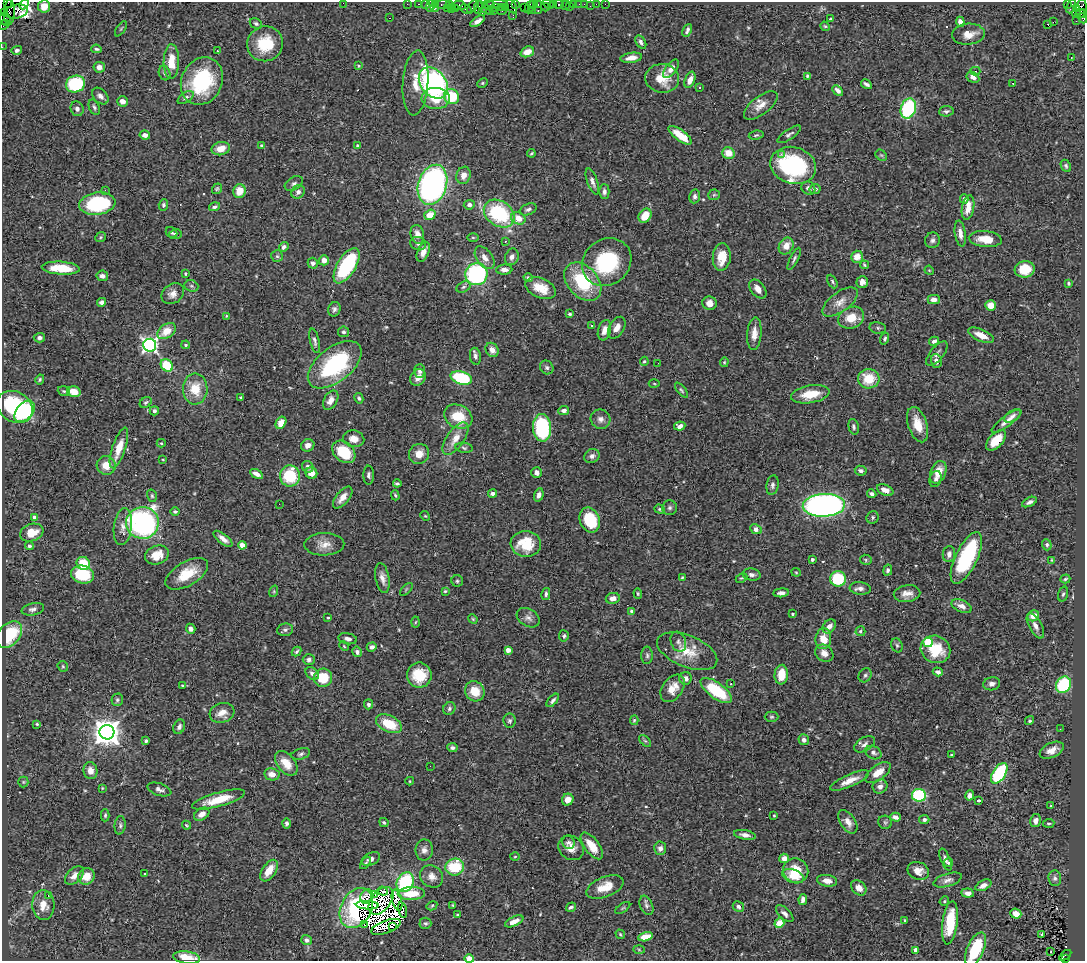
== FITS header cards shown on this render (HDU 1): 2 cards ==
NAXIS1  =                 1083
NAXIS2  =                  959

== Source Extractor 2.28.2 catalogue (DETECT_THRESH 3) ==
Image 1083 x 959 px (HDU 1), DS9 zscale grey, 1 PNG px = 1 image px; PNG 1087 x 963 px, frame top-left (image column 1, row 959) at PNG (2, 2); each listed source drawn as its Kron ellipse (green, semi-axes under 4 px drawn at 4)
Background 0.858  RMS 0.047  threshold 0.14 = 3 sigma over >= 5 px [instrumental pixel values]
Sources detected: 527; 4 with non-positive FLUX_AUTO (blend fragments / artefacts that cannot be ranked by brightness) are neither listed nor drawn; of the other 523, the 500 brightest by FLUX_AUTO listed and drawn (23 fainter detections omitted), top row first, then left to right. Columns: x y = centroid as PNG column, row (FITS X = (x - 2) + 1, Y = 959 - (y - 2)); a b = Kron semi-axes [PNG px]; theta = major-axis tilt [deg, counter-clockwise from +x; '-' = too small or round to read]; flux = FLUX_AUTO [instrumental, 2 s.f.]
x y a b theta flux
8 2 2 2 - 4.4
343 3 2 2 - 21
24 4 5 4 - 1000
407 4 2 2 - 14
419 4 3 2 - 62
425 4 3 3 - 32
436 4 4 2 - 52
450 4 4 3 - 53
497 4 10 3 1 190
516 4 3 3 - 92
533 4 4 3 - 40
538 4 3 2 - 68
548 4 6 4 -23 110
554 4 2 2 - 48
559 4 5 3 - 150
574 4 4 3 - 130
579 4 2 2 - 9.7
584 4 2 2 - 17
596 4 3 2 - 17
605 4 2 2 - 9.4
1067 4 3 2 - 290
443 5 7 3 -1 130
459 5 6 4 -13 75
489 5 6 5 - 240
566 5 5 3 - 24
44 6 6 6 - 35
430 6 6 3 71 220
473 6 8 3 52 77
512 6 8 4 -64 300
569 6 3 2 - 13
590 6 2 2 - 7.5
1071 6 8 3 66 69
435 7 4 3 - 43
478 7 7 3 89 200
501 7 3 3 - 140
505 7 4 3 - 81
524 7 2 2 - 45
529 7 6 4 68 96
545 7 4 3 - 63
484 8 9 4 -39 260
495 8 3 2 - 53
1077 8 3 3 - 260
1081 8 9 5 84 290
447 9 4 3 - 49
451 9 2 2 - 15
455 9 3 3 - 110
466 9 6 3 -29 100
501 10 5 3 - 230
493 11 2 2 - 33
532 11 3 2 - 89
538 11 3 2 - 120
9 12 13 5 87 440
17 12 11 7 14 540
482 12 3 2 - 54
5 13 3 2 - 39
1076 13 4 2 - 49
1080 14 5 3 - 170
1084 14 4 2 - 96
513 15 3 2 - 14
389 18 3 2 - 3.9
1083 18 5 3 - 140
5 19 6 6 - 180
831 19 3 3 - 5
477 21 8 4 35 15
1076 21 2 2 - 25
960 22 5 4 - 15
1053 22 2 2 - 680
256 24 6 5 - 6.3
1048 24 3 3 - 17
4 25 6 2 43 24
825 26 5 4 - 4
121 29 8 3 56 3.8
687 30 7 3 64 8.6
968 34 16 10 5 39
641 42 7 4 -57 9.3
265 44 18 17 - 120
2 47 2 2 - 13
96 49 5 3 - 5.7
17 50 5 4 - 8
217 51 3 3 - 2.9
527 52 7 5 21 29
631 58 11 5 8 21
1071 58 3 2 - 3.6
171 61 17 8 89 61
359 66 3 3 - 3
99 67 5 5 - 17
671 69 11 5 52 18
975 71 5 3 - 5.7
165 73 7 5 -72 8.1
807 76 4 3 - 4.7
973 77 7 5 -28 16
662 78 17 14 -6 67
690 80 8 5 68 21
202 81 24 20 64 250
416 83 32 12 86 63
433 83 17 12 -51 640
482 83 5 4 - 4.2
1013 83 2 2 - 3.5
75 84 10 8 21 210
866 84 6 3 -32 8.7
699 88 3 3 - 12
838 90 6 4 -44 13
100 96 9 6 -46 14
452 96 8 7 - 130
186 98 9 5 34 9.8
436 98 14 10 -2 61
122 101 5 5 - 19
761 105 20 9 37 34
94 107 8 5 -67 7.1
908 108 10 7 70 280
77 109 7 6 - 11
946 111 7 5 5 7.2
789 134 14 5 33 9.3
145 135 5 4 - 14
680 135 14 5 -36 66
756 135 7 4 9 5.7
262 146 3 3 - 13
358 146 3 3 - 7.5
221 149 9 6 14 43
531 153 4 2 - 3.8
728 153 6 5 - 45
781 154 3 3 - 5.6
881 155 6 5 - 5.5
793 165 23 18 -16 370
1066 166 6 4 -64 5.9
464 175 9 7 71 26
592 182 14 5 -71 14
294 183 10 6 31 9.3
432 185 20 14 72 980
808 188 7 6 - 12
217 189 5 4 - 4.4
815 189 5 5 - 11
105 190 2 2 - 25
239 191 7 6 - 50
604 191 7 5 -89 10
298 192 7 6 - 11
714 195 6 5 - 4.8
695 196 7 5 80 9.9
964 199 4 4 - 12
97 204 18 11 7 240
163 205 5 4 - 6.6
469 205 5 4 - 11
215 207 5 4 - 7.5
968 208 12 6 80 40
528 209 9 5 22 8.2
499 214 17 12 -34 260
430 215 6 5 - 46
645 216 7 6 - 57
518 218 7 6 - 40
172 232 6 5 - 5.3
175 234 6 5 - 6.3
417 234 9 6 -77 21
960 234 13 5 -81 19
101 237 6 4 38 4.4
473 237 6 4 -1 3.8
985 239 16 8 -6 49
932 240 8 7 - 10
505 241 3 2 - 8.2
418 244 8 6 -15 11
786 246 9 7 58 33
284 247 5 4 - 10
423 252 10 5 68 24
277 256 6 6 - 5.9
512 257 8 6 67 14
722 257 14 9 84 64
857 257 6 6 - 30
485 258 13 7 -52 25
794 259 12 4 64 8.2
324 260 5 5 - 23
607 262 26 22 39 250
313 263 5 5 - 10
864 265 4 3 - 3.9
347 266 20 9 59 290
61 268 19 6 -4 82
1025 269 10 8 8 76
504 270 8 5 4 17
929 270 5 3 - 3
185 274 3 3 - 3.7
476 274 11 11 - 410
102 276 6 5 - 13
528 278 5 4 - 9.5
832 281 7 4 -63 5.7
583 282 22 15 -48 190
862 282 6 6 - 18
1069 283 4 4 - 4.7
191 286 7 5 -20 6.6
464 287 7 5 27 7.6
541 288 16 9 -24 53
758 289 11 6 -52 25
173 294 12 9 36 23
934 300 6 4 0 22
101 302 4 4 - 8.5
840 302 21 9 36 31
709 303 7 7 - 24
991 305 5 5 - 36
334 309 7 6 - 9.7
570 314 4 3 - 4.9
227 316 4 3 - 3.1
851 318 13 10 22 53
592 325 3 3 - 5
617 328 12 7 59 23
878 328 8 5 -10 6.5
604 330 10 6 73 23
167 331 10 6 35 47
344 332 5 5 - 8.3
754 334 16 7 85 29
981 335 14 6 -25 38
39 338 5 5 - 12
885 339 6 4 71 6.3
315 341 12 4 -77 10
934 341 5 4 - 8.8
150 345 6 6 - 980
186 345 4 4 - 5.3
492 350 7 6 - 20
937 354 15 6 50 13
475 356 8 5 -81 11
644 361 5 4 - 3.7
936 361 7 5 -71 16
724 362 5 4 - 4.4
658 363 2 2 - 5.2
167 365 7 5 -43 110
335 365 31 17 38 320
547 367 7 6 - 8
420 371 7 5 88 10
418 377 9 7 52 23
461 378 11 6 -16 240
40 379 5 4 - 4.6
869 379 11 10 - 81
654 384 5 3 - 3
195 389 15 12 -89 71
681 390 9 4 -51 5.7
64 391 6 4 -20 5.1
74 392 7 5 -16 38
810 394 19 9 10 76
241 398 3 3 - 5
359 398 5 4 - 5.5
331 400 10 6 61 26
146 402 6 5 - 5.5
15 407 19 15 -32 280
564 410 5 4 - 13
25 411 12 8 48 270
154 411 4 4 - 8.4
458 416 15 11 -28 92
1012 416 9 5 32 11
600 419 10 9 - 17
1007 421 18 5 37 20
281 423 6 5 - 32
918 425 18 9 -72 59
680 426 5 4 - 14
854 427 8 5 -76 6.9
542 428 14 9 -87 330
354 439 11 8 -13 26
456 439 19 9 55 42
996 440 12 6 47 61
161 443 4 4 - 4.5
308 445 7 6 - 20
119 448 21 6 72 55
464 448 9 5 -8 6.1
344 452 13 9 -41 110
419 454 10 9 - 36
592 456 8 6 34 15
163 459 4 2 - 2.9
106 465 9 9 - 39
308 467 6 5 - 13
861 471 6 5 - 9.7
938 472 12 7 67 50
311 473 6 5 - 28
537 473 5 5 - 13
257 474 7 4 -31 19
369 475 9 5 90 10
290 476 10 10 - 150
936 479 8 6 69 11
397 483 4 3 - 4.8
773 485 10 6 80 10
885 490 9 5 -25 26
492 493 4 4 - 12
872 494 5 4 - 8.9
395 495 5 3 - 4.1
539 495 7 4 74 12
152 496 6 5 - 5
343 498 13 6 50 26
1029 502 8 4 27 9.4
279 504 2 2 - 5.1
824 505 21 11 2 1400
670 508 7 7 - 8.7
660 509 5 4 - 4.6
175 512 5 4 - 5.8
425 516 5 4 - 3.8
35 517 4 4 - 17
873 517 6 6 - 7
590 520 13 9 -69 120
142 523 16 16 - 680
123 527 18 9 82 26
756 529 6 4 -23 22
32 533 12 8 19 54
223 539 11 5 -38 21
324 544 20 11 1 35
526 544 15 13 -4 92
242 545 4 4 - 50
1047 545 6 4 -69 6.1
29 546 4 4 - 7.8
949 554 8 6 84 14
157 555 12 9 20 52
966 558 28 11 65 290
812 560 4 4 - 6.2
866 560 6 5 - 5.1
1052 560 4 3 - 2.9
83 563 7 6 - 82
888 570 5 4 - 8
796 572 5 4 - 3.4
187 574 24 12 30 85
82 575 11 9 -14 140
751 575 9 6 -9 11
682 577 3 3 - 3.3
382 578 15 7 -80 22
741 578 6 4 24 3.7
838 579 8 7 - 150
1065 579 5 4 - 4.4
457 581 6 5 - 5.7
860 588 10 6 -6 15
406 589 8 3 45 3.8
274 591 6 3 72 3.5
445 591 4 4 - 4
781 593 8 4 6 12
546 594 6 4 77 6.3
638 594 5 4 - 3.7
907 594 13 8 9 25
1063 594 8 4 73 5.7
613 598 7 5 9 17
961 606 11 6 -22 20
33 609 11 6 13 13
632 611 4 4 - 13
793 614 3 3 - 4.2
1033 616 6 5 - 27
328 618 3 3 - 3.9
528 618 12 8 -30 17
473 619 5 4 - 3.8
415 622 5 3 - 3.2
829 626 8 5 49 18
1035 626 14 6 -62 19
191 629 5 4 - 13
285 630 8 6 9 8.2
860 631 5 5 - 5.8
9 634 15 10 48 160
564 636 5 5 - 5.7
348 639 9 5 -10 13
823 639 10 7 84 55
678 642 10 7 -70 10
928 642 5 4 - 190
897 645 7 5 -68 6
344 646 5 3 - 2.8
372 647 5 4 - 12
935 649 15 13 -23 95
508 650 4 4 - 27
687 651 32 15 -22 81
297 652 5 4 - 5.3
357 652 5 4 - 12
824 653 10 8 -38 26
647 655 9 5 -89 7.9
309 659 6 5 - 7.8
63 666 6 5 - 4.3
938 672 5 4 - 11
312 673 7 5 -43 13
419 675 12 12 - 78
781 675 10 6 86 56
865 675 7 6 - 7.3
323 678 9 9 - 84
685 678 6 6 - 12
731 684 3 2 - 5.1
992 684 8 6 12 14
1063 685 8 7 - 180
182 686 4 3 - 3.2
673 688 15 10 54 44
716 690 18 8 -37 160
475 691 10 9 - 58
117 700 6 5 - 6.1
553 700 8 4 49 8.8
368 704 5 4 - 8.7
449 708 6 6 - 7.8
222 713 12 9 17 31
772 717 7 5 0 5.7
634 720 5 4 - 4
510 721 7 6 - 7.5
1029 721 5 4 - 5.1
37 724 4 4 - 4.1
389 724 14 8 -25 92
179 727 7 5 63 11
1060 729 3 2 - 5.6
107 732 7 7 - 4100
804 740 5 5 - 11
146 741 4 3 - 5.9
645 741 7 4 -44 5.3
865 744 11 6 30 12
452 748 5 4 - 10
1052 750 13 7 25 27
873 752 8 6 -27 11
301 754 10 5 16 8.3
952 755 4 3 - 4.1
286 763 14 8 -50 46
430 766 2 2 - 5.5
90 771 8 7 - 25
878 773 15 7 37 39
999 773 11 6 57 230
272 774 8 6 -10 24
410 781 4 4 - 3
850 781 21 6 23 38
23 782 5 5 - 3.7
880 786 7 7 - 17
102 788 4 4 - 2.9
159 789 12 6 -17 12
919 795 7 6 - 230
970 795 5 4 - 14
218 799 27 7 16 77
568 800 6 5 - 30
978 800 3 3 - 7.5
1051 806 3 2 - 3.1
202 814 8 5 33 21
105 815 6 4 89 5
774 815 3 3 - 2.9
895 817 5 4 - 18
924 820 5 4 - 7.8
1036 821 6 5 - 15
384 822 5 3 - 4.6
848 822 13 7 -57 23
885 822 7 6 - 6.3
287 823 5 4 - 7.2
1049 823 6 3 5 4.8
120 825 9 5 84 7.5
186 825 5 3 - 3.4
745 835 11 4 -10 13
568 842 7 6 - 7.4
592 846 16 7 -53 52
571 848 13 11 -36 33
660 848 7 6 - 16
424 850 10 8 89 18
515 857 5 3 - 3.2
784 858 5 4 - 21
371 859 10 6 27 15
946 860 12 4 -68 10
366 863 7 4 52 4.9
948 863 4 4 - 4.5
455 867 9 8 - 140
269 871 12 6 56 43
796 871 13 12 - 80
918 871 11 8 -22 26
144 874 3 2 - 4
74 876 11 7 44 24
86 876 8 8 - 44
432 876 12 10 -39 25
793 876 11 6 -20 37
1055 878 8 6 -86 9.3
948 880 15 6 17 16
827 881 10 5 -9 27
405 882 10 8 60 240
983 885 8 5 28 18
605 887 19 10 22 54
859 888 8 6 -43 23
383 891 5 3 - 16
968 893 6 4 -6 17
411 894 13 6 2 59
375 895 3 3 - 5.1
48 896 3 2 - 34
366 897 7 5 59 16
397 900 10 5 -77 11
803 900 5 4 - 12
381 901 16 9 51 3.9
944 901 5 4 - 4.2
43 905 15 11 -84 41
367 905 11 3 -2 4
453 905 3 3 - 3.9
646 905 10 6 -68 10
432 906 5 4 - 3.9
738 906 6 5 - 8.2
571 907 5 3 - 6.8
356 908 21 15 62 250
623 908 8 3 33 4.2
402 910 8 4 -76 8.6
785 914 11 5 -43 13
1016 914 6 5 - 18
458 915 4 3 - 3.4
514 921 10 4 25 25
905 921 4 3 - 3.4
425 923 6 5 - 5.7
779 923 5 4 - 43
950 923 22 7 82 120
364 924 2 2 - 16
386 927 15 6 20 10
393 927 3 2 - 19
620 934 5 3 - 3.6
1042 934 3 3 - 41
645 937 7 4 14 51
307 940 5 4 - 9.3
975 949 18 8 66 140
639 950 6 4 -2 3.9
916 950 4 4 - 24
1051 952 3 2 - 4.6
1065 955 7 3 38 170
187 958 13 6 -8 64
469 959 5 4 - 32
1065 959 3 2 - 84
At the frame edge (FLAGS 8, measured only in part): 11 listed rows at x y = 8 2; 343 3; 24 4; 1084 14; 1083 18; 4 25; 2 47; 975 949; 187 958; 469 959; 1065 959
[23 fainter detections neither listed nor drawn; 4 non-positive-flux detections neither listed nor drawn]